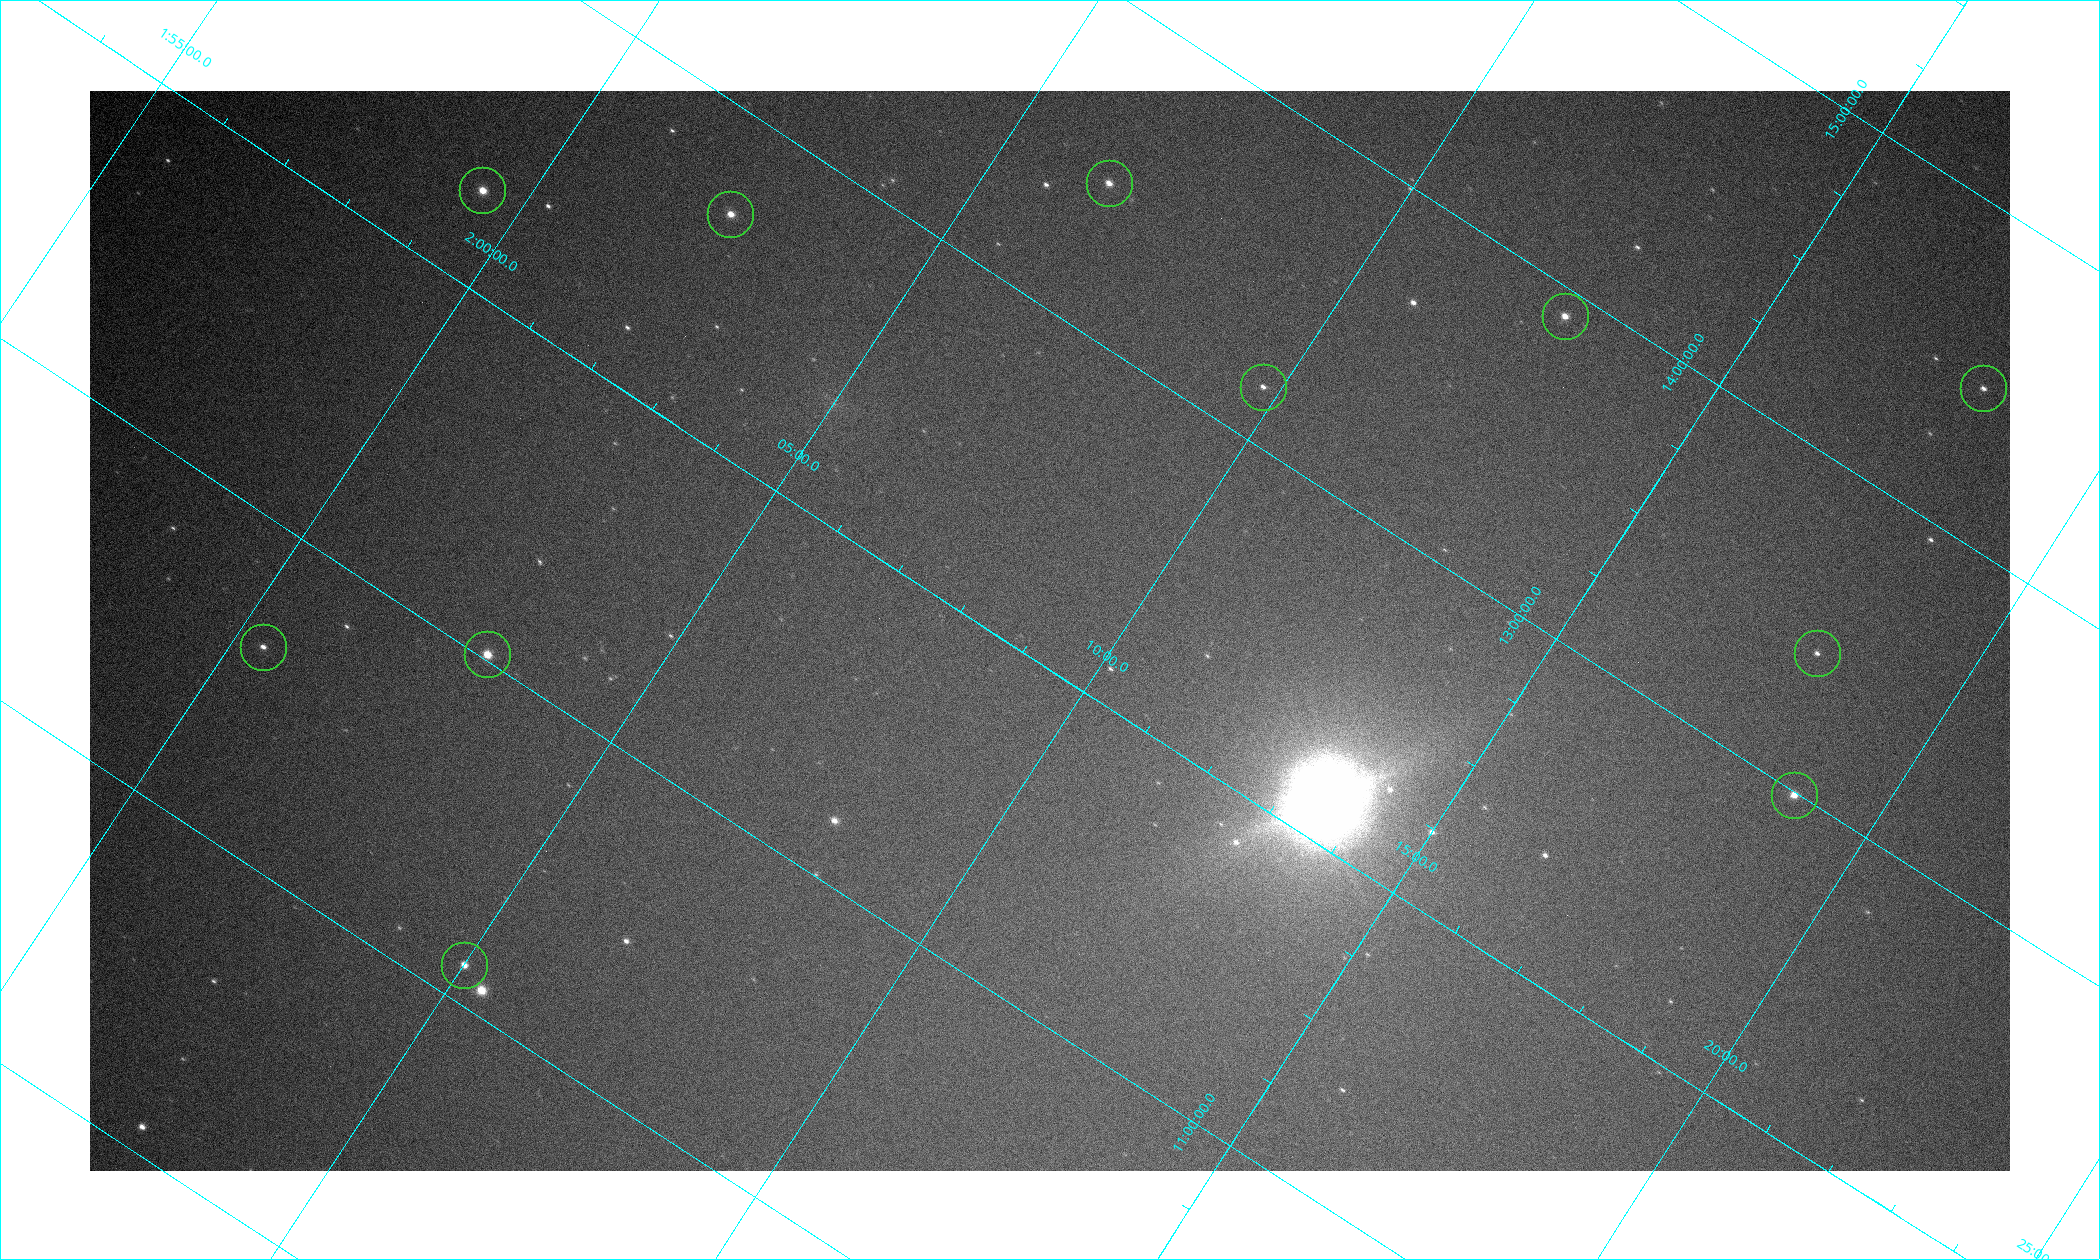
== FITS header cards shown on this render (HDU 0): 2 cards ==
NAXIS1  =                 1920
NAXIS2  =                 1080

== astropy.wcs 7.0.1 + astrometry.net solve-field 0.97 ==
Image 1920 x 1080 px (HDU 0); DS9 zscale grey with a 90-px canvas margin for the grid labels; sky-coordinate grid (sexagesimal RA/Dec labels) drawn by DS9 from the SOLVED WCS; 11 Tycho-2 reference stars matched to detected sources circled (green)
Header WCS: none
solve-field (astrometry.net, Tycho-2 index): SOLVED blind (the file carries no WCS)
Solved WCS: RA---TAN-SIP/DEC--TAN-SIP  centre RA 02:09:09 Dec +12:07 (32.29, +12.11 deg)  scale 12 arcsec/px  FOV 382.6' x 215.2'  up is -33 deg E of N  parity flipped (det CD > 0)
(file carries no celestial WCS; the grid is the blind solution)
Tycho-2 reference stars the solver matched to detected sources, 11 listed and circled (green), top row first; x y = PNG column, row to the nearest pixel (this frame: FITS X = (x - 90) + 1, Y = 1080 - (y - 91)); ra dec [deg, ICRS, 3 dp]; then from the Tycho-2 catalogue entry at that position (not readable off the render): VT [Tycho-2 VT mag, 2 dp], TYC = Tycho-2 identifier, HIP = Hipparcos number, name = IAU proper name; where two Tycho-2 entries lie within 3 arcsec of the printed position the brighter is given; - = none
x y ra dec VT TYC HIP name
1109 183 31.623 +13.462 7.26 636-880-1 9828 -
482 190 29.858 +12.295 6.10 626-754-1 9295 -
730 214 30.604 +12.685 6.99 629-1412-1 9517 -
1565 316 33.178 +13.918 7.25 636-28-1 10300 -
1263 387 32.444 +13.176 7.73 636-237-1 10094 -
1983 388 34.515 +14.467 7.72 637-1018-1 10727 -
263 647 30.095 +10.630 7.70 626-1289-1 9369 -
1817 653 34.525 +13.430 7.86 637-948-1 10730 -
487 654 30.740 +11.019 6.67 633-356-1 9569 -
1794 795 34.717 +12.992 7.01 637-807-1 10784 -
464 965 31.252 +10.116 7.14 633-745-1 9718 -